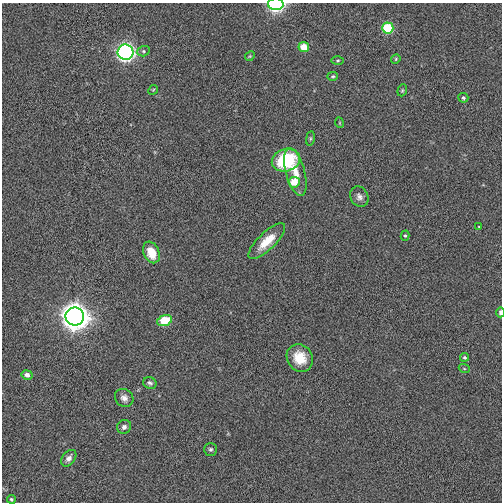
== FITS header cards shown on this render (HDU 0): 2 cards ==
NAXIS1  =                  500
NAXIS2  =                  500

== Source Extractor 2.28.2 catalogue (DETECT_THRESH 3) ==
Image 500 x 500 px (HDU 0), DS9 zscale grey, 1 PNG px = 1 image px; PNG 504 x 504 px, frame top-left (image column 1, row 500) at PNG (2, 3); each listed source drawn as its Kron ellipse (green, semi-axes under 4 px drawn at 4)
Background 0.00223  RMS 0.018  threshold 0.053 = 3 sigma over >= 5 px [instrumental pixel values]
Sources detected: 35; all 35 listed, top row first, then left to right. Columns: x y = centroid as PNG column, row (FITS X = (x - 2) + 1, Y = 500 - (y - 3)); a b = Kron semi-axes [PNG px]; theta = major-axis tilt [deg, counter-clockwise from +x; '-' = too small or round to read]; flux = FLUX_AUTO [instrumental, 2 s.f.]
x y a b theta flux
276 4 8 6 1 170
388 28 6 5 - 53
304 47 5 5 - 24
143 51 6 5 - 2.2
125 52 8 7 - 330
250 56 5 4 - 1.4
396 59 5 4 - 1.3
338 60 6 3 1 1.3
333 76 5 4 - 1.5
153 90 5 4 - 1.2
402 90 6 4 70 1.6
463 98 5 5 - 2.1
340 123 5 3 - 1.2
310 138 7 4 82 1.7
286 160 14 11 15 89
295 172 25 9 -75 19
294 182 5 5 - 22
359 197 11 8 -61 5.5
479 227 4 2 - 0.83
405 236 5 4 - 1.8
267 241 24 8 44 26
151 252 11 8 -67 23
500 312 5 3 - 4.2
75 316 9 9 - 1300
165 321 8 5 17 39
465 357 4 4 - 2
300 358 14 12 -55 26
464 368 5 3 - 1.1
27 375 5 4 - 5.7
150 383 7 5 -25 2.8
124 398 10 8 -39 5.9
124 427 7 6 - 4.4
211 449 6 6 - 2.7
69 458 9 6 52 5.9
11 499 4 4 - 1.7
At the frame edge (FLAGS 8, measured only in part): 2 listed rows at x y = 276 4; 500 312